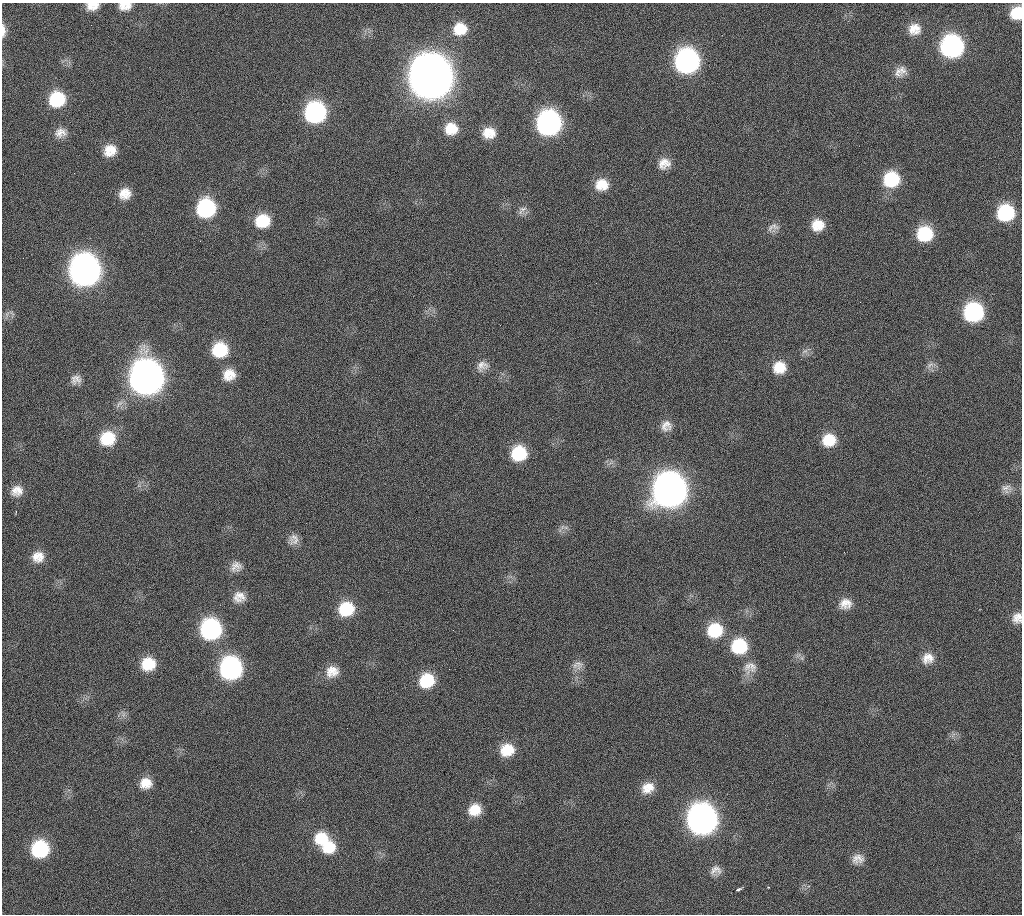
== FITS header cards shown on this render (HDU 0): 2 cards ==
NAXIS1  =                 1020 / length of data axis 1
NAXIS2  =                 912  / length of data axis 2

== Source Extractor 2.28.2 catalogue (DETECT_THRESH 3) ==
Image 1020 x 912 px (HDU 0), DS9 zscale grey, 1 PNG px = 1 image px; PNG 1024 x 916 px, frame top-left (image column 1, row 912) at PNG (2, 3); no overlay
Background 268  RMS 17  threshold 51.2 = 3 sigma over >= 5 px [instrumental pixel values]
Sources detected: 79; all 79 listed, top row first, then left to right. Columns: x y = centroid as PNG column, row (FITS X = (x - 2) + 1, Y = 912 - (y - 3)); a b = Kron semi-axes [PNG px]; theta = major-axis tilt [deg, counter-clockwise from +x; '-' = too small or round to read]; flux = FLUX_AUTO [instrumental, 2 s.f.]
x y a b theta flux
92 6 15 9 7 1.2e+04
125 6 14 9 3 1.2e+04
1016 13 12 10 66 2.7e+04
91 25 2 2 - 6.3e+03
460 29 16 15 - 2.5e+04
914 29 16 14 12 1.7e+04
3 30 16 5 -89 8.3e+03
952 46 15 15 - 2.5e+05
687 61 16 15 - 3.5e+05
902 70 16 11 -61 9.2e+03
898 72 17 10 -74 9.0e+03
431 77 19 18 - 4.7e+06
57 99 15 14 - 5.8e+04
315 112 15 15 - 2.0e+05
549 123 16 15 - 3.5e+05
451 129 15 14 - 2.3e+04
60 133 16 12 12 1.1e+04
489 133 14 12 -2 1.8e+04
110 150 15 13 33 1.9e+04
664 163 16 13 27 1.4e+04
891 179 16 15 - 5.8e+04
601 185 16 14 1 2.1e+04
125 194 14 13 - 1.6e+04
206 208 15 15 - 1.2e+05
522 210 16 8 46 6.3e+03
1005 213 15 14 - 7.5e+04
262 221 15 13 16 3.6e+04
818 225 15 14 - 2.0e+04
774 226 15 8 -25 7.0e+03
925 234 15 14 - 5.4e+04
85 271 17 17 - 1.1e+06
860 302 2 2 - 3.4e+03
973 312 15 14 - 1.4e+05
7 314 8 4 53 3.4e+03
220 350 16 15 - 5.1e+04
930 365 12 7 33 5.5e+03
482 366 16 12 23 1.0e+04
779 367 15 14 - 2.2e+04
229 375 14 13 - 1.8e+04
146 378 18 17 - 1.6e+06
76 379 14 11 22 8.5e+03
666 426 14 13 - 1.1e+04
107 438 17 15 25 4.1e+04
829 440 15 14 - 2.6e+04
519 453 15 15 - 4.9e+04
1006 488 16 9 1 8.1e+03
670 490 18 17 - 1.5e+06
17 491 14 12 18 1.3e+04
562 527 7 4 71 2.8e+03
294 539 14 12 79 8.9e+03
38 557 14 13 - 1.5e+04
236 566 14 13 - 1.0e+04
239 597 15 13 -4 1.3e+04
845 604 15 13 9 1.4e+04
346 609 16 14 19 4.5e+04
1017 618 14 12 71 1.1e+04
211 629 16 15 - 1.8e+05
715 630 17 15 23 4.5e+04
739 646 16 16 - 5.4e+04
928 658 16 14 28 1.4e+04
148 664 15 14 - 3.1e+04
578 664 16 11 -68 8.8e+03
750 667 19 16 12 1.5e+04
231 668 15 15 - 2.5e+05
332 671 17 15 22 1.7e+04
427 681 16 14 31 4.3e+04
123 714 8 5 89 3.5e+03
507 750 15 13 15 2.7e+04
146 783 14 12 6 1.7e+04
648 788 16 13 30 1.7e+04
475 810 15 13 30 2.2e+04
702 819 17 17 - 8.9e+05
322 837 19 15 12 3.1e+04
329 846 20 17 -10 3.7e+04
40 849 15 14 - 8.6e+04
858 859 14 11 9 1.0e+04
716 870 15 12 23 9.9e+03
769 887 4 3 - 8.6e+02
738 889 8 4 27 2.2e+03
At the frame edge (FLAGS 8, measured only in part): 5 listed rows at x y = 92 6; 125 6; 1016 13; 3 30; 1017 618